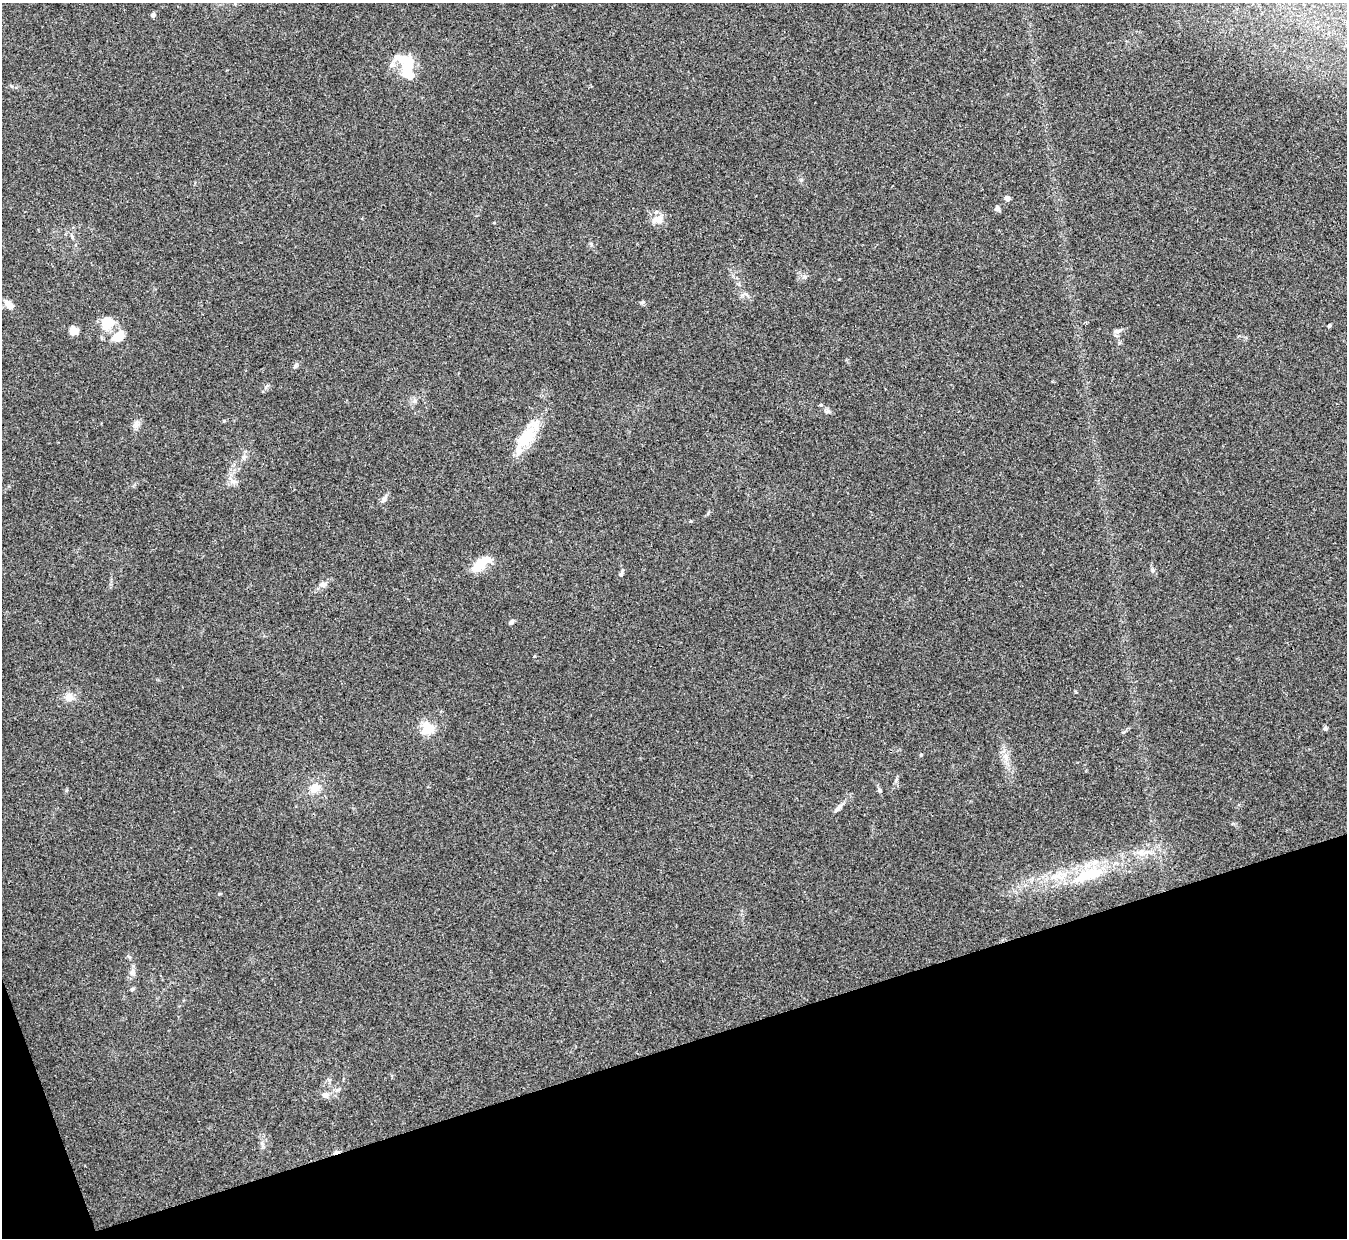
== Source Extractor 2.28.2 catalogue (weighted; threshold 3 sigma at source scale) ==
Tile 14 of 4 x 4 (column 2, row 4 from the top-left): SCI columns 1355-2699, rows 159-1394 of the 5402 x 5386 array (HDU 1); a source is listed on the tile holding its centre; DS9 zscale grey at full resolution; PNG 1349 x 1240 px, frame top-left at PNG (2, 3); no overlay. Shown black and unused: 16% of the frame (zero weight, under 3 of 4 exposures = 1% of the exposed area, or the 3 px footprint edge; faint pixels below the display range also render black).
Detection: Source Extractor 2.28.2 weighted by HDU 2 'WHT'; one run over the whole footprint, this tile lists its part. Background 0.0565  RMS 0.0051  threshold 0.0227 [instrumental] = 3 sigma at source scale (4.5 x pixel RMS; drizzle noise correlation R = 1.50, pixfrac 1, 0.05/0.05 arcsec/px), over >= 5 px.
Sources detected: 42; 1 cosmic-ray / hot-pixel residue — not listed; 1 inside a brighter listed object's ellipse — not listed separately; the other 40 listed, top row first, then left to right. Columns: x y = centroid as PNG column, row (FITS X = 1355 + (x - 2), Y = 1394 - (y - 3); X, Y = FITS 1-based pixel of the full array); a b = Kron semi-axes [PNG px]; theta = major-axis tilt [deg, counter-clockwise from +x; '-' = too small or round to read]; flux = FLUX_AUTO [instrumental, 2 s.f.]
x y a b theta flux
153 15 5 5 - 1.4
407 66 34 17 -73 21
1007 198 6 5 - 2
997 208 7 6 - 1.4
658 219 15 11 11 4.6
494 223 4 2 - 0.36
9 304 15 7 -44 3.2
107 322 17 14 75 9.9
1086 322 4 4 - 0.57
1329 326 4 3 - 0.82
73 331 9 8 - 3.9
1117 331 11 6 8 1.8
119 337 13 9 52 7.1
295 366 7 4 60 1
415 401 7 6 - 1.4
821 405 3 3 - 2.5
828 411 6 5 - 1.1
136 425 7 6 - 1.7
526 438 27 16 47 18
244 457 7 4 19 0.97
384 499 9 5 74 1.5
690 521 5 4 - 0.55
480 564 26 10 37 11
1153 570 5 5 - 0.88
621 574 6 5 - 1
323 584 10 7 6 2
511 622 8 4 45 1
69 697 9 9 - 3.9
427 728 18 17 - 7.7
1325 728 5 5 - 1.2
921 755 4 4 - 0.48
1006 758 7 4 71 1.6
315 788 14 12 25 5.1
880 790 6 5 - 0.89
837 808 15 5 48 2
1142 853 20 7 4 4.4
1088 875 42 15 19 22
132 989 6 5 - 0.83
337 1090 9 4 35 1.3
325 1095 7 7 - 2.2
Unlisted compact peaks at least as high as the median listed source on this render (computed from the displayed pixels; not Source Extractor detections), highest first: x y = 641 303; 219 894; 805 277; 224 421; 129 957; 66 790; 801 180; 266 387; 708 513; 11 86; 591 244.